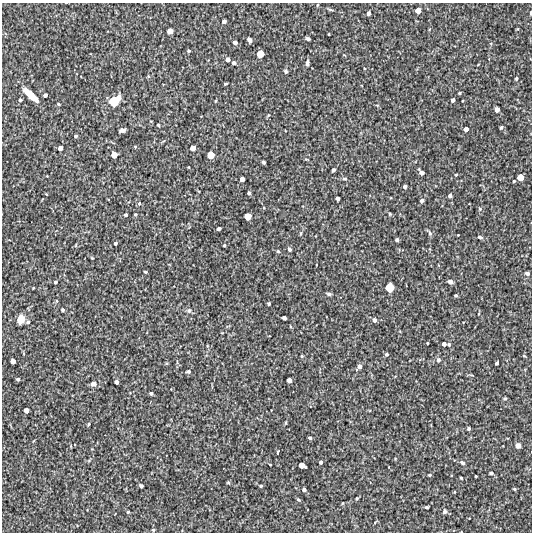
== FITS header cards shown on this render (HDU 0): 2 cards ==
NAXIS1  =                  530 /FITS: X Dimension
NAXIS2  =                  530 /FITS: Y Dimension

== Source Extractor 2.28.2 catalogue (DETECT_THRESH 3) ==
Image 530 x 530 px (HDU 0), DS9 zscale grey, 1 PNG px = 1 image px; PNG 534 x 534 px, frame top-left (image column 1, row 530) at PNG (2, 3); no overlay
Background 3220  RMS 370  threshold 1120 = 3 sigma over >= 5 px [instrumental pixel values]
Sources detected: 131; all 131 listed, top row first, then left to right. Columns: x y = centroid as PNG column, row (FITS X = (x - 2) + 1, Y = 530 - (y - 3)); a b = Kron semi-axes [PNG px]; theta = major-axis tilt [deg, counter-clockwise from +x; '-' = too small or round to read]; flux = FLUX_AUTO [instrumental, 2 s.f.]
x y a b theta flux
317 5 4 3 - 17000
330 10 7 3 -9 31000
418 10 5 5 - 150000
368 13 4 3 - 74000
531 13 4 2 - 25000
224 21 4 4 - 71000
170 31 5 5 - 160000
329 34 3 2 - 17000
308 39 4 3 - 45000
249 40 5 4 - 80000
235 42 5 4 - 78000
189 51 4 4 - 34000
260 54 6 5 - 250000
227 59 4 4 - 84000
234 63 4 4 - 75000
307 63 7 4 83 54000
364 68 3 2 - 20000
286 71 4 4 - 54000
148 76 5 3 - 24000
516 79 4 3 - 30000
225 84 4 2 - 25000
459 93 3 3 - 24000
31 95 16 5 -43 560000
45 95 4 3 - 64000
20 100 3 3 - 37000
453 100 4 4 - 70000
114 101 12 8 38 590000
215 101 4 3 - 21000
58 104 4 3 - 25000
497 109 4 4 - 110000
268 115 5 4 - 24000
158 125 3 3 - 28000
501 127 3 3 - 38000
466 129 4 4 - 91000
122 130 5 4 - 93000
76 136 3 3 - 40000
135 147 4 4 - 22000
60 148 4 4 - 100000
193 148 5 4 - 130000
114 155 5 5 - 170000
211 155 6 5 - 250000
264 162 4 3 - 48000
333 170 4 3 - 57000
421 172 6 4 -49 100000
456 175 4 3 - 21000
520 177 5 5 - 220000
242 179 4 4 - 110000
344 179 6 3 0 36000
514 181 3 2 - 26000
405 187 4 4 - 66000
249 193 4 3 - 44000
46 194 3 2 - 18000
450 196 4 3 - 63000
337 199 4 4 - 74000
422 201 5 4 - 66000
139 204 5 4 - 46000
480 209 5 5 - 34000
135 214 4 3 - 20000
390 214 5 3 - 24000
126 215 4 3 - 40000
248 216 6 5 - 240000
219 229 4 3 - 63000
301 233 5 3 - 25000
430 233 8 5 -69 50000
458 235 3 2 - 16000
480 237 6 4 -13 42000
397 240 3 3 - 45000
115 243 4 3 - 38000
224 245 3 3 - 35000
289 249 5 4 - 42000
278 251 5 4 - 32000
145 272 3 3 - 32000
527 273 5 4 - 55000
55 282 4 3 - 45000
450 282 5 4 - 78000
390 287 7 7 - 410000
33 288 3 2 - 18000
329 294 5 4 - 51000
456 295 3 2 - 27000
57 301 5 3 - 25000
269 304 3 3 - 42000
63 310 4 3 - 41000
189 310 6 5 - 40000
284 318 4 4 - 73000
21 319 8 6 72 260000
374 320 5 4 - 65000
28 322 5 4 - 47000
427 343 3 2 - 25000
444 344 4 4 - 77000
449 344 4 3 - 34000
386 354 4 4 - 45000
302 356 4 3 - 23000
524 356 5 3 - 21000
438 360 5 5 - 58000
13 361 4 4 - 120000
497 363 3 3 - 41000
359 367 7 4 47 110000
188 371 4 4 - 48000
18 379 3 3 - 44000
289 380 4 4 - 120000
116 382 4 4 - 72000
93 384 7 5 16 110000
151 393 4 3 - 46000
505 398 4 4 - 29000
26 410 5 4 - 130000
89 424 5 3 - 26000
469 429 3 3 - 45000
310 438 4 3 - 37000
518 445 6 5 - 91000
277 452 4 2 - 30000
321 462 3 3 - 51000
462 463 6 4 -29 54000
270 464 3 2 - 16000
302 465 6 4 -23 170000
491 473 4 4 - 50000
429 475 4 3 - 34000
476 476 3 2 - 20000
461 478 3 2 - 22000
228 483 5 3 - 27000
141 486 4 3 - 59000
261 486 4 3 - 35000
514 489 4 3 - 25000
304 490 4 4 - 62000
454 492 4 3 - 17000
357 498 3 3 - 24000
298 500 5 4 - 37000
343 503 4 3 - 19000
427 507 3 3 - 32000
445 511 6 5 - 58000
128 512 3 3 - 31000
153 530 4 3 - 27000
At the frame edge (FLAGS 8, measured only in part): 1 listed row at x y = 531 13